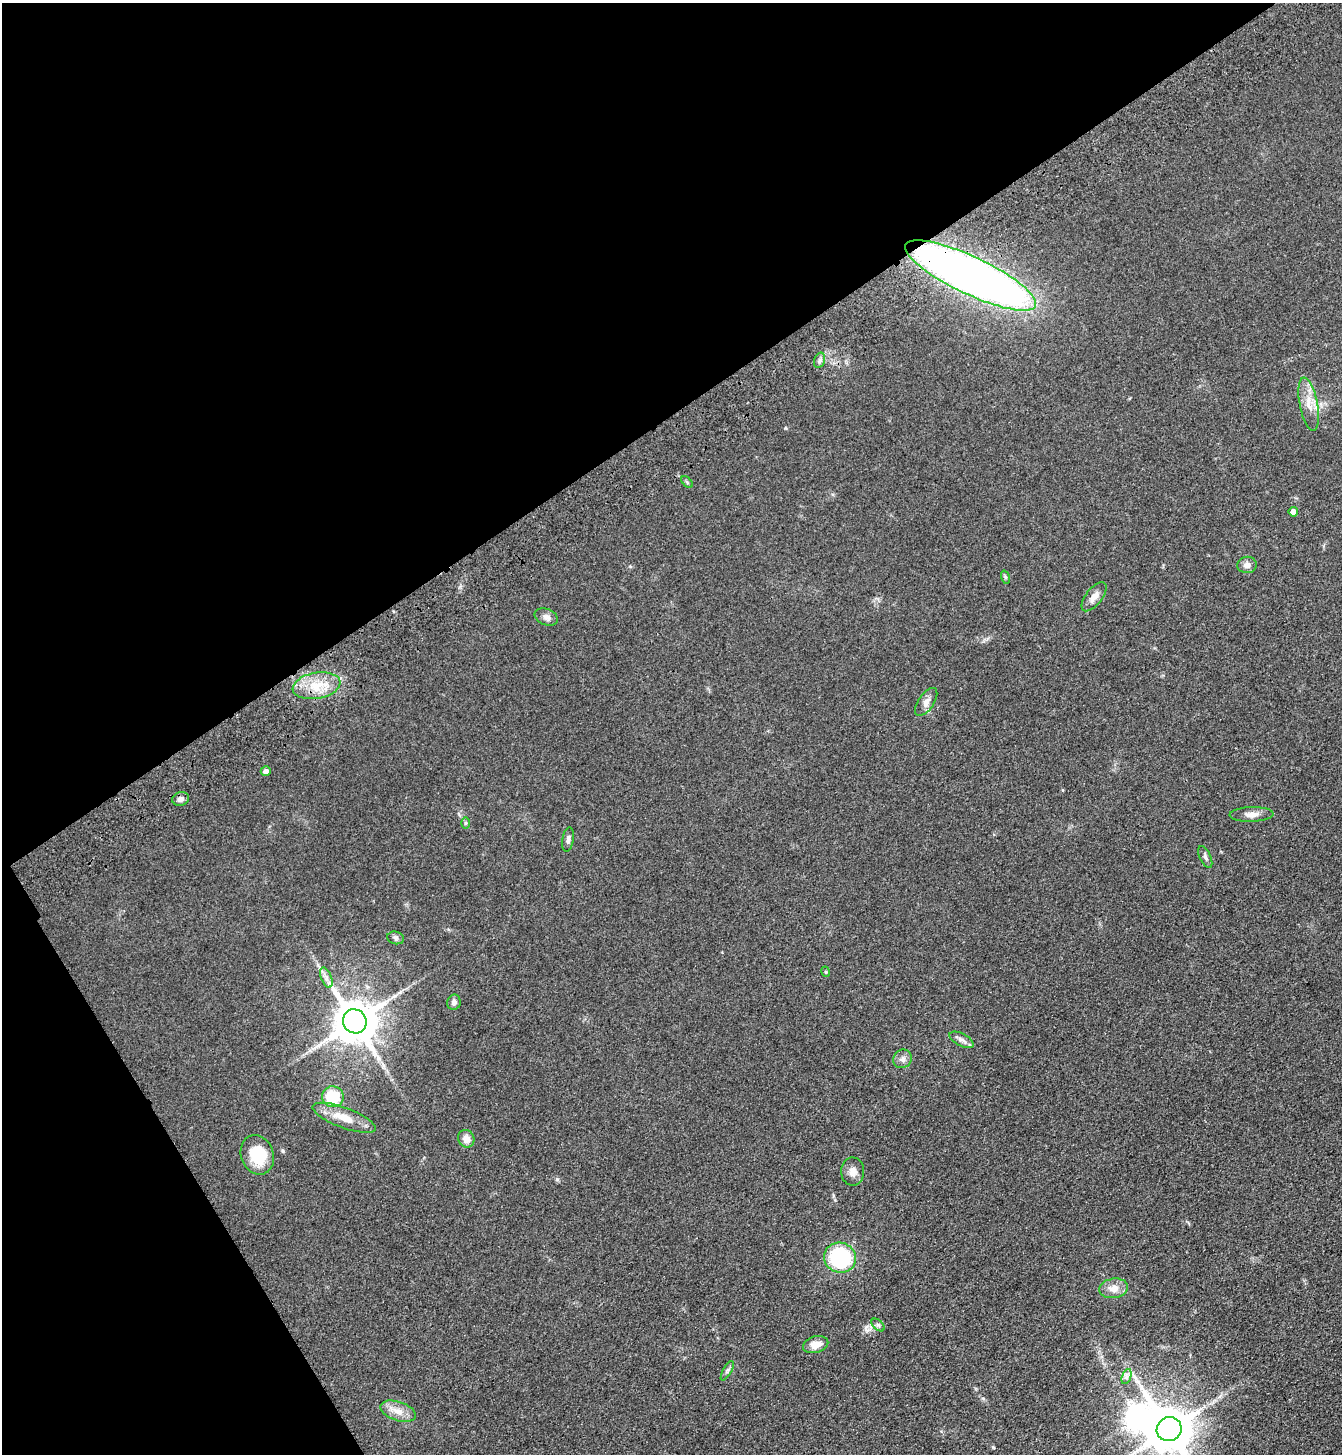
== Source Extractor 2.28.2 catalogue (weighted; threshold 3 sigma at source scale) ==
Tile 5 of 4 x 4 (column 1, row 2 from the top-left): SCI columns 233-1572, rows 3008-4459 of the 5961 x 6016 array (HDU 1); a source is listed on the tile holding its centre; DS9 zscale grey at full resolution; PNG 1344 x 1456 px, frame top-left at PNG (2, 3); each listed source drawn as its Kron ellipse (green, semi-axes under 4 px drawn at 4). Shown black and unused: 34% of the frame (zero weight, under 3 of 4 exposures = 6% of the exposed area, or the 3 px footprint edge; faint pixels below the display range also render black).
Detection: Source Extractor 2.28.2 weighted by HDU 2 'WHT'; one run over the whole footprint, this tile lists its part. Background 0.119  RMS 0.0092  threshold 0.0414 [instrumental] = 3 sigma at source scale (4.5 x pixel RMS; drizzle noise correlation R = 1.50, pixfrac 1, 0.05/0.05 arcsec/px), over >= 5 px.
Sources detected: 39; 1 inside a brighter object's white glare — neither listed nor drawn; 1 inside a brighter listed object's ellipse — not listed separately; the other 37 listed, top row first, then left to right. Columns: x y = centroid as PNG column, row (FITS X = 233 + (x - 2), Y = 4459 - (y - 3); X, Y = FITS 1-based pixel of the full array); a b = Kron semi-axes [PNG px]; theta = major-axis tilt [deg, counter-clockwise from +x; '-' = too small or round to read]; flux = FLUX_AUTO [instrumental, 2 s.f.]
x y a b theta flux
971 275 72 19 -25 910
820 360 8 5 73 2.4
1309 404 27 9 -79 13
687 482 7 4 -46 1.3
1293 512 4 4 - 6.2
1247 565 10 8 7 5
1005 577 7 4 -72 1.3
1094 597 17 8 52 7.3
546 617 12 8 -22 4.3
316 686 24 13 10 22
926 702 16 7 56 5.3
266 771 5 4 - 4
181 799 8 6 15 3.8
1252 814 22 7 1 7
465 823 6 4 90 1.3
568 839 12 5 81 3.2
1205 857 12 5 -65 2.6
396 938 8 6 -15 2.5
826 972 5 3 - 0.95
326 977 11 5 -69 3.9
454 1002 8 6 75 3.5
355 1021 12 11 - 3700
961 1040 13 6 -27 3.9
903 1059 10 8 53 4.2
333 1097 11 10 - 34
344 1118 33 10 -20 19
466 1139 9 8 - 7.7
257 1155 20 16 -69 33
853 1171 14 11 -87 6.8
840 1258 16 15 - 81
1114 1288 14 9 9 9.2
878 1325 8 4 -44 1.9
816 1345 13 8 15 9.1
727 1371 11 3 61 1.8
1126 1377 8 4 72 2.9
398 1411 18 9 -18 10
1169 1429 13 12 - 3900
Overlapping masked pixels (flux is a lower limit): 1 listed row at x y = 971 275
Isophote crosses this tile's border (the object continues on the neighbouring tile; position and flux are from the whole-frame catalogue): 1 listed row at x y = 1169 1429
Unlisted compact peaks at least as high as the median listed source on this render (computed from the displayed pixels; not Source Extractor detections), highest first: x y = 557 1179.